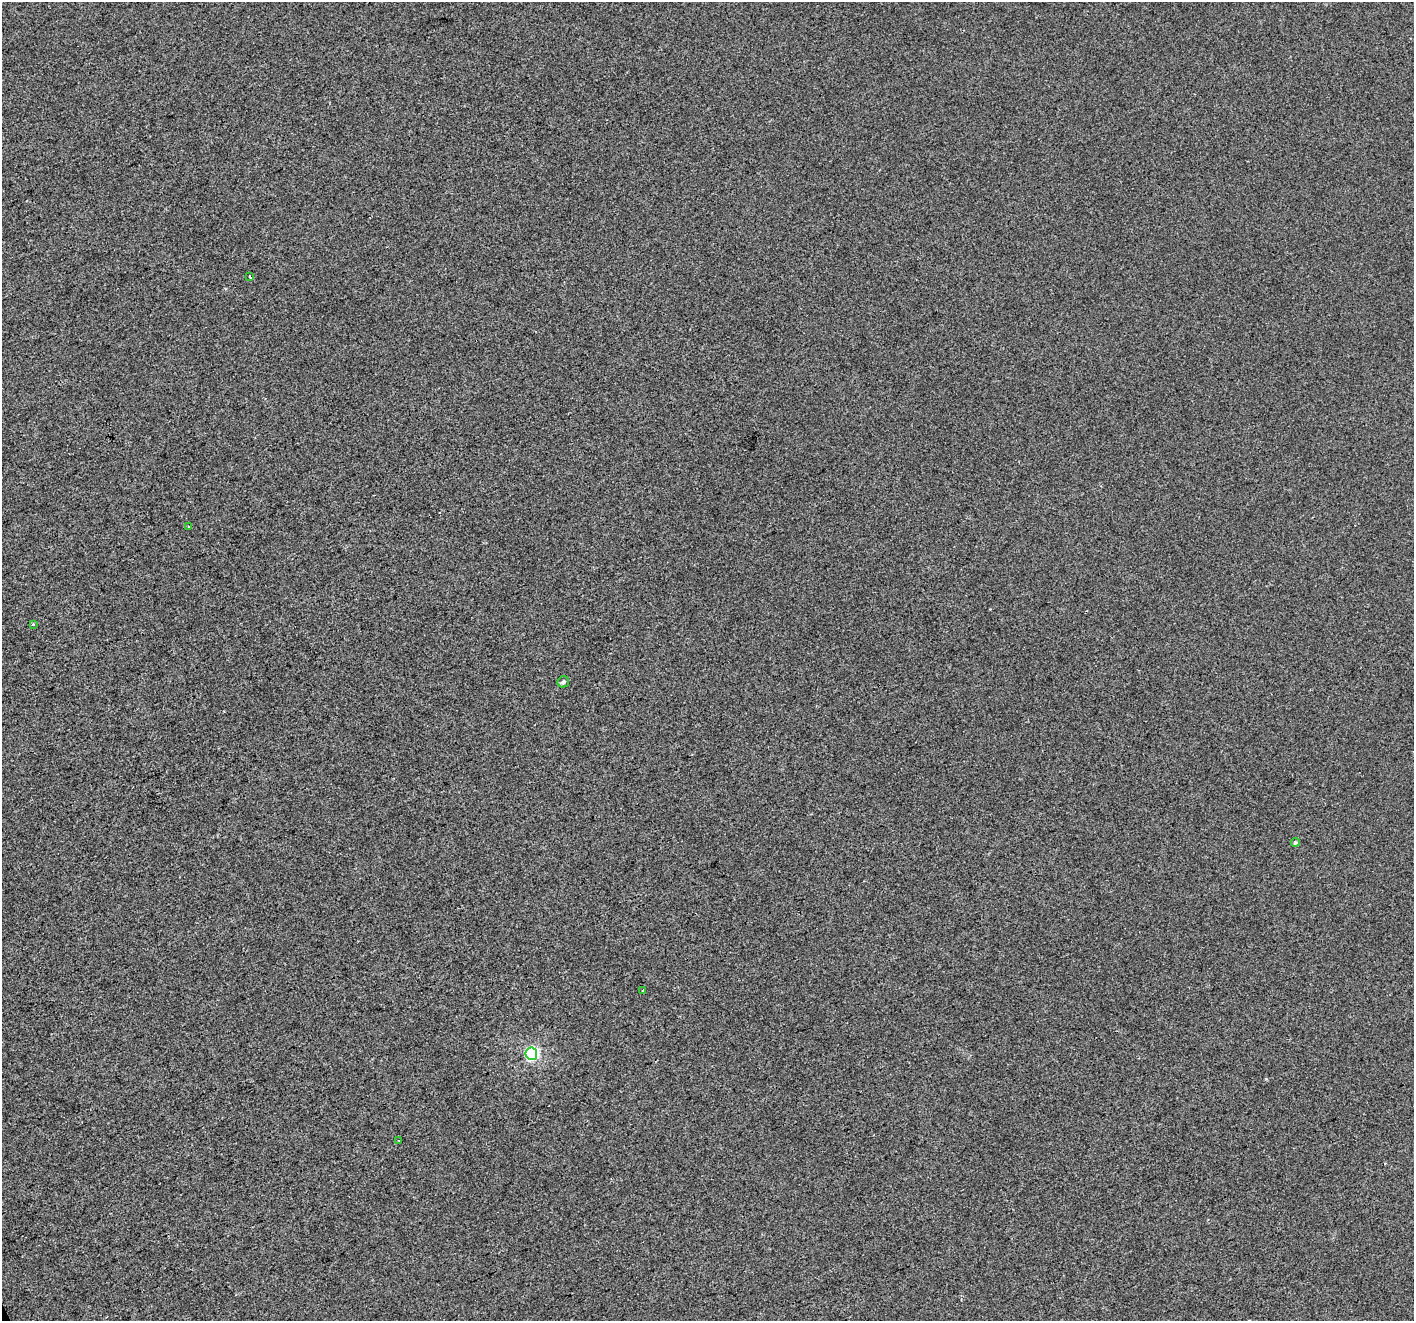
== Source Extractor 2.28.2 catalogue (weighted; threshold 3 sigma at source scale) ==
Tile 7 of 4 x 4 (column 3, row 2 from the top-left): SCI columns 2824-4235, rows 2783-4101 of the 5646 x 5506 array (HDU 1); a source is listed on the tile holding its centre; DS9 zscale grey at full resolution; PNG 1416 x 1323 px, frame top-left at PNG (2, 2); each listed source drawn as its Kron ellipse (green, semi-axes under 4 px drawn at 4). Shown black and unused: <1% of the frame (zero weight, under 2 of 3 exposures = <1% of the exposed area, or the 3 px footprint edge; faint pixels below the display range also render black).
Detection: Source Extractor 2.28.2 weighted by HDU 2 'WHT'; one run over the whole footprint, this tile lists its part. Background -4.19e-04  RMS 0.0056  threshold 0.025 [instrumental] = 3 sigma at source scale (4.5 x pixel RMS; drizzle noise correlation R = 1.50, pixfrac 1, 0.0396/0.0396 arcsec/px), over >= 5 px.
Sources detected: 8; all 8 listed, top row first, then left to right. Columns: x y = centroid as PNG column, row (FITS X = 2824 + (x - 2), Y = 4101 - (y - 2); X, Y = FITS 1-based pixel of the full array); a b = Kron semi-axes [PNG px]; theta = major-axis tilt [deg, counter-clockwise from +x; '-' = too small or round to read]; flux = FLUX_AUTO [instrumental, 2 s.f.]
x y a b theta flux
250 277 3 2 - 0.88
188 526 3 2 - 0.73
33 624 3 3 - 3.4
563 682 6 5 - 1.3
1295 842 4 4 - 0.7
643 990 3 3 - 0.64
531 1054 6 6 - 87
399 1141 3 2 - 0.49